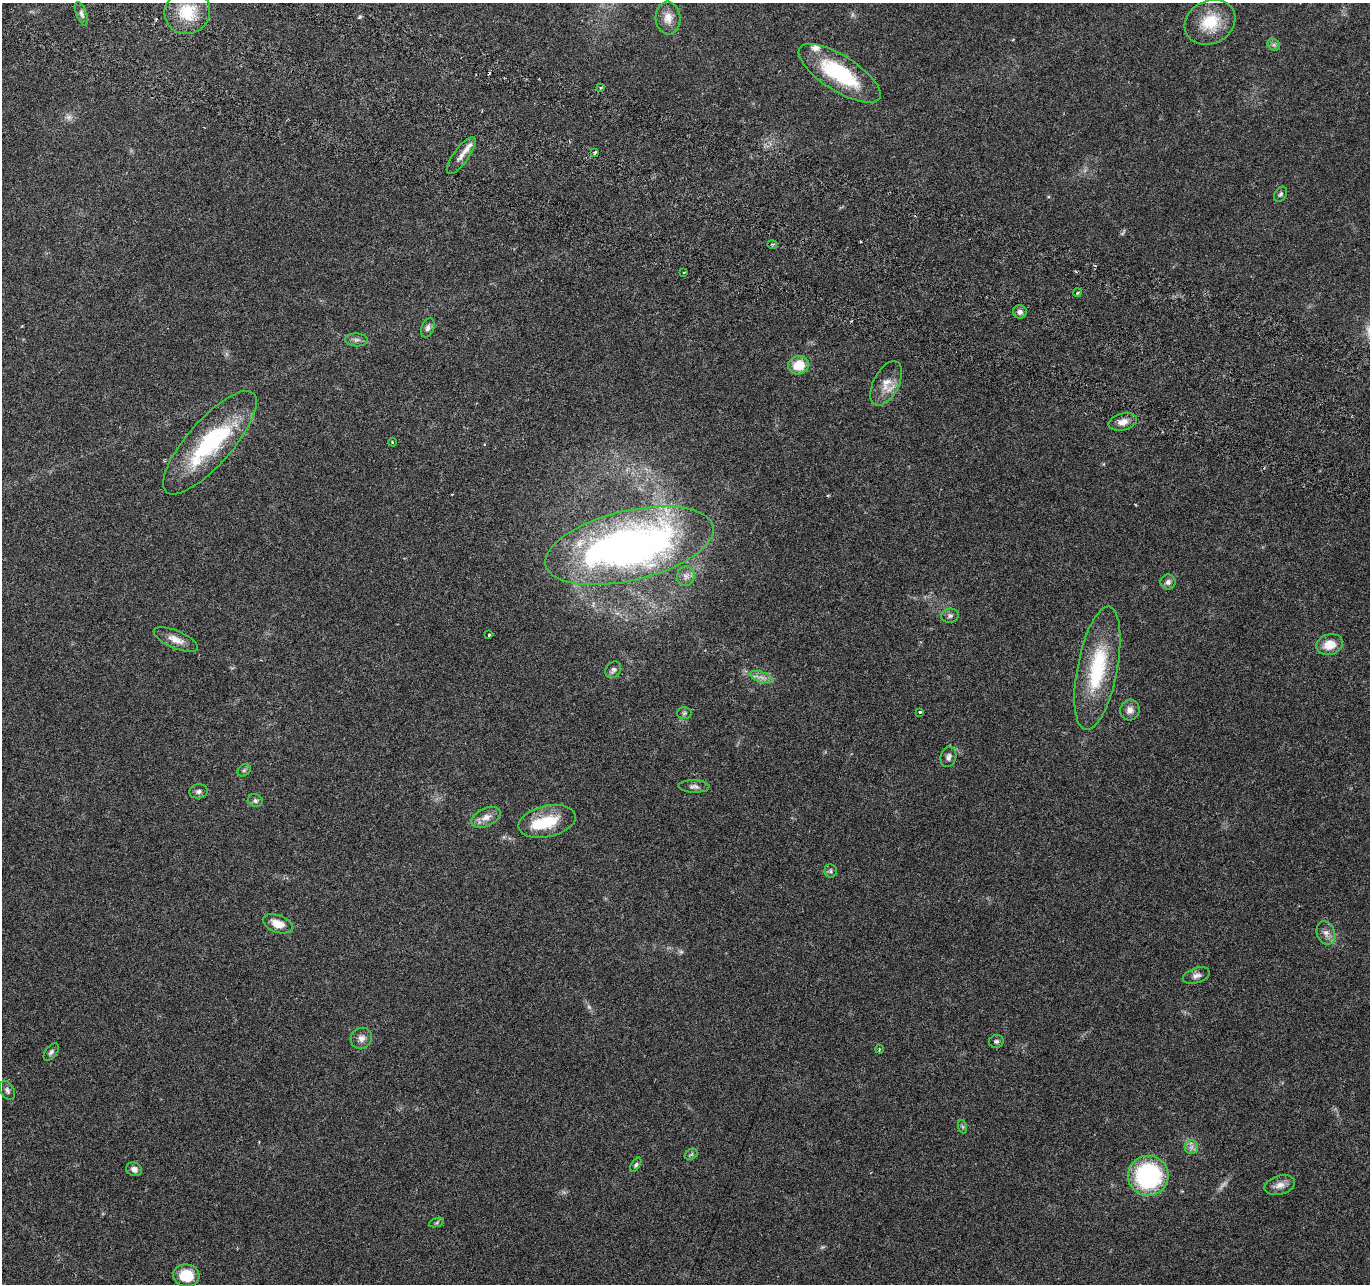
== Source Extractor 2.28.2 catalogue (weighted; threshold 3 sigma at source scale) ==
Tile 11 of 4 x 4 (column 3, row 3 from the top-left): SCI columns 2759-4126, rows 1551-2832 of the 5525 x 5730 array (HDU 1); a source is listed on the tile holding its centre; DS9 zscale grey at full resolution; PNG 1372 x 1286 px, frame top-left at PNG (2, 3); each listed source drawn as its Kron ellipse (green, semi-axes under 4 px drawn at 4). Shown black and unused: <1% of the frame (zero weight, under 3 of 6 exposures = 3% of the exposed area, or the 3 px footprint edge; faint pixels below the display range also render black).
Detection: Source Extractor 2.28.2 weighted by HDU 2 'WHT'; one run over the whole footprint, this tile lists its part. Background 0.0272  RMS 0.0021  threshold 0.00863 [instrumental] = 3 sigma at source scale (4.09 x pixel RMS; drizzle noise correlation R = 1.36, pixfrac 0.8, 0.0396/0.0396 arcsec/px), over >= 5 px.
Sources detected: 68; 4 too faint to see at this stretch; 2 inside a brighter object's white glare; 1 cosmic-ray / hot-pixel residue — neither listed nor drawn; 2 inside a brighter listed object's ellipse — not listed separately; the other 59 listed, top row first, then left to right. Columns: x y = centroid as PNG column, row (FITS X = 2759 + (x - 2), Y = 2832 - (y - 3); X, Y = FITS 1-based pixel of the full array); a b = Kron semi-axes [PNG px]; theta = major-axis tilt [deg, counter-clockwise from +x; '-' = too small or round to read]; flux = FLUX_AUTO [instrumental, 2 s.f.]
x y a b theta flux
187 12 23 22 - 7
81 14 12 5 -70 0.74
668 18 16 12 -85 2.2
1210 22 26 21 27 6.4
1274 45 7 5 -44 0.42
840 73 47 17 -32 16
601 88 4 3 - 0.26
595 152 3 3 - 0.33
461 155 22 7 54 1.5
1281 194 8 6 57 0.45
772 244 5 3 - 0.21
684 272 3 2 - 0.16
1077 293 4 3 - 0.27
1020 312 7 6 - 0.74
428 328 10 6 69 0.71
356 340 11 6 -2 0.76
799 365 10 9 - 4.3
886 383 24 12 63 2.9
1123 422 15 8 14 1.7
392 442 4 2 - 0.16
210 443 66 22 49 21
629 546 86 35 13 99
686 576 10 8 72 1.1
1168 582 7 7 - 0.68
950 616 9 7 7 0.66
489 635 3 3 - 0.39
176 640 24 8 -23 2.1
1330 645 13 10 16 3.2
1097 668 62 20 79 15
613 670 9 7 52 0.78
761 677 12 5 -17 1
1130 710 10 9 - 1.2
920 712 3 3 - 0.35
684 713 7 6 - 0.41
948 757 10 7 73 0.76
244 770 7 5 42 0.43
694 786 15 6 -2 0.79
198 791 9 7 7 0.7
255 801 7 6 - 0.61
486 817 15 9 25 1.7
547 821 29 15 13 7
831 871 6 6 - 0.41
278 924 15 8 -21 2.6
1326 933 12 9 -68 1.3
1196 975 14 7 17 1
361 1038 11 10 - 1.2
996 1041 7 6 - 0.47
879 1049 4 3 - 0.18
51 1052 10 5 53 0.52
7 1090 10 6 -61 0.59
963 1127 7 4 -71 0.3
1191 1147 7 6 - 0.77
691 1154 7 5 32 0.34
636 1165 8 4 59 0.37
134 1169 8 6 -22 0.88
1148 1176 20 20 - 23
1280 1185 16 9 15 1.6
437 1223 8 3 19 0.26
186 1276 13 11 -7 5.1